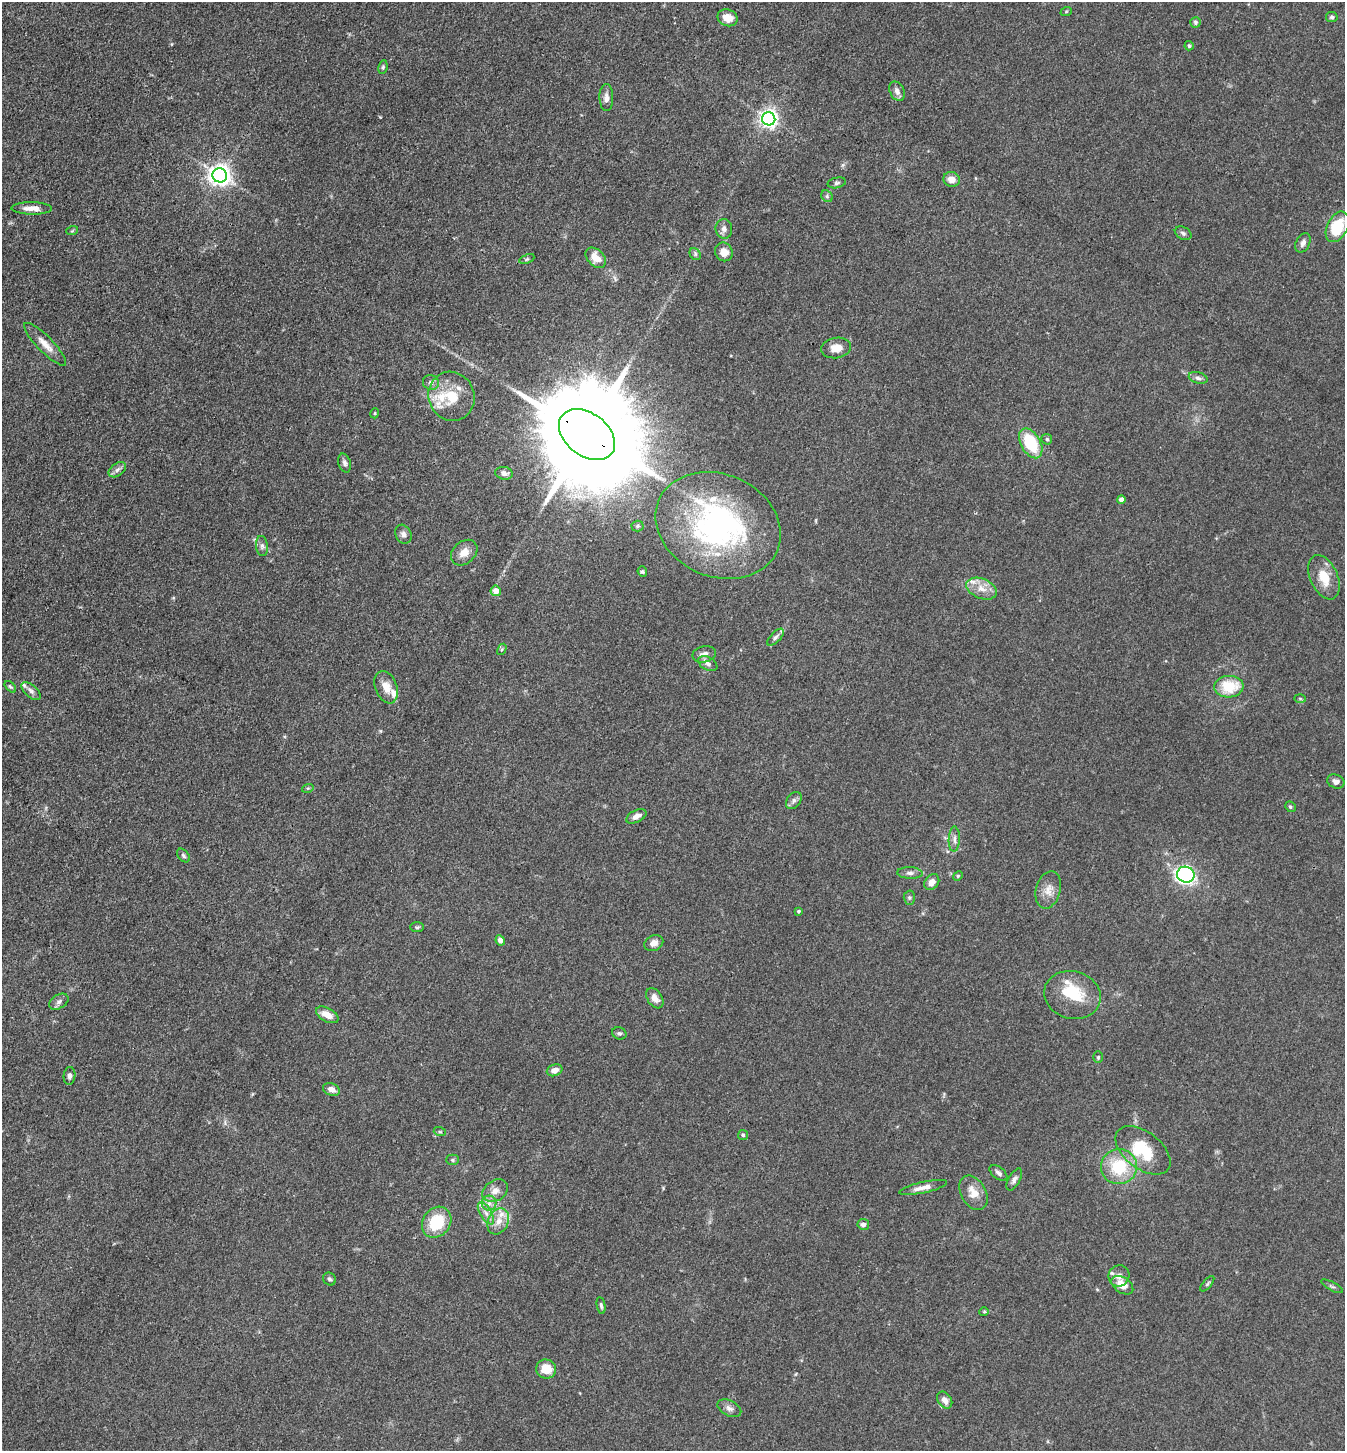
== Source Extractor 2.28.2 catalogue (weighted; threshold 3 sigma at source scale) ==
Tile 11 of 4 x 4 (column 3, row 3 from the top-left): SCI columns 2974-4316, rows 1452-2900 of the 5807 x 5801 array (HDU 1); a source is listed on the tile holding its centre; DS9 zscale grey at full resolution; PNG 1347 x 1453 px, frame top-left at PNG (2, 2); each listed source drawn as its Kron ellipse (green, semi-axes under 4 px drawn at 4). Shown black and unused: <1% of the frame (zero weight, under 3 of 4 exposures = <1% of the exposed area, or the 3 px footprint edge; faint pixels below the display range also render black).
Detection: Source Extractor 2.28.2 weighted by HDU 2 'WHT'; one run over the whole footprint, this tile lists its part. Background 0.0739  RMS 0.0061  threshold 0.0276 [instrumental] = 3 sigma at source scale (4.5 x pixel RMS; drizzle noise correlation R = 1.50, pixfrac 1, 0.05/0.05 arcsec/px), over >= 5 px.
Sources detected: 117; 1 inside a brighter object's white glare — neither listed nor drawn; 11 inside a brighter listed object's ellipse — not listed separately; the other 105 listed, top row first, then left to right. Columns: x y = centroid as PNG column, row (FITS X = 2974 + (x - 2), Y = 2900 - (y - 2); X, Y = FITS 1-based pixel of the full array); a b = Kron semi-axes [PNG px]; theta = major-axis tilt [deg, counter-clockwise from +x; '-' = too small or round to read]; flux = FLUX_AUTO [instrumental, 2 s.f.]
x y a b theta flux
1066 12 6 3 20 0.67
1332 17 6 5 - 1.2
728 18 10 8 -21 7.9
1195 22 5 5 - 1.2
1189 46 5 4 - 1.2
383 67 7 4 81 0.98
897 91 10 7 -63 3.1
606 98 13 7 -89 3.2
769 119 6 6 - 250
220 175 7 7 - 450
952 179 8 7 - 5
837 183 9 5 12 1.3
827 196 6 5 - 1.1
32 208 20 6 -1 5.5
1337 227 16 10 64 25
724 229 10 8 -83 2.8
72 231 6 3 19 0.65
1183 233 9 6 -29 1.6
1303 243 10 7 63 2.7
724 252 9 8 - 6.1
695 254 6 5 - 1.3
596 258 12 8 -45 7.6
527 259 8 4 23 1.1
45 344 29 8 -46 7.1
836 348 15 10 8 6.3
1198 378 9 5 -16 2
431 382 8 7 - 2.3
452 396 25 23 -71 21
375 413 5 3 - 0.53
587 435 31 21 -37 20000
1047 439 6 5 - 1
1031 443 16 9 -60 30
345 463 10 6 -74 2
117 470 10 6 37 2.3
504 473 9 6 -9 3.3
1121 500 4 4 - 3.7
718 525 64 51 -23 150
638 526 6 5 - 1.1
403 534 10 7 -62 2.5
262 546 10 6 -83 2
464 553 15 11 42 5.9
642 572 5 5 - 0.92
1324 577 23 13 -66 13
981 589 16 10 -22 7.1
496 591 5 5 - 5.9
776 637 11 5 46 1.7
502 649 6 4 58 0.73
704 654 12 8 12 3.8
708 664 10 6 -28 2.6
10 687 7 4 -44 0.89
386 687 17 10 -69 7.1
1229 687 14 11 5 19
31 691 12 6 -42 2.5
1300 699 6 4 -2 0.74
1336 781 9 6 -22 2.6
308 788 6 4 16 0.73
794 800 9 6 52 2.1
1290 807 6 5 - 1
636 816 11 6 26 3.7
954 839 12 5 89 2.7
183 856 8 5 -50 1.3
910 873 12 6 -3 2.4
1186 875 9 8 - 150
958 876 5 4 - 0.75
932 882 8 6 52 4.7
1048 890 19 12 75 6.5
909 898 7 5 -89 1.3
799 911 4 3 - 0.95
417 927 7 5 1 1.1
500 940 5 4 - 2.7
654 943 10 7 26 3.9
1072 995 29 23 -16 22
655 998 11 7 -57 4
59 1002 10 7 32 2.4
327 1015 12 6 -29 7
619 1033 7 6 - 1.5
1098 1057 6 5 - 0.83
555 1070 8 5 19 4
69 1076 9 6 84 1.8
331 1089 8 6 -20 4.2
440 1132 6 4 -18 0.86
743 1135 5 5 - 0.95
1143 1150 32 18 -38 27
452 1160 6 5 - 1.1
1119 1167 18 17 - 27
998 1173 10 5 -38 2.1
1014 1179 12 6 60 2.5
923 1188 24 5 12 5
495 1191 14 10 31 5.1
973 1193 18 12 -60 8.3
489 1203 7 7 - 2.9
486 1213 12 5 -60 3.4
498 1221 14 10 64 6.9
437 1222 16 13 53 25
863 1224 6 5 - 2.7
1119 1276 11 10 - 4
329 1279 7 6 - 1.5
1207 1284 9 4 50 1
1122 1285 12 7 -33 8.5
1332 1286 12 3 -28 1.1
601 1305 8 4 -79 1.3
984 1312 5 4 - 0.74
546 1369 10 9 - 10
945 1400 9 6 -54 4.2
729 1408 13 7 -27 2.9
Overlapping masked pixels (flux is a lower limit): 1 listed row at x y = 587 435